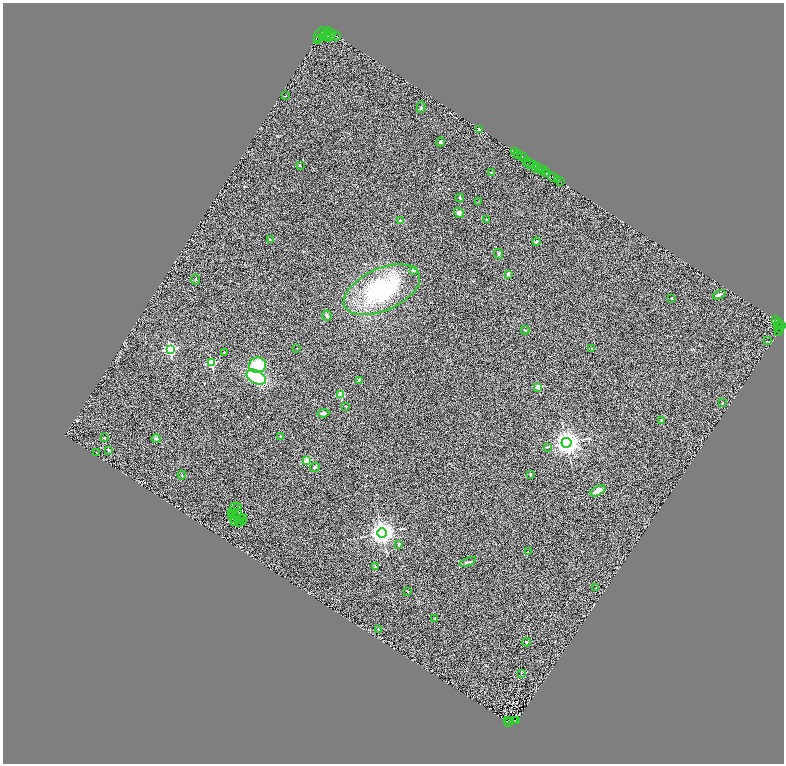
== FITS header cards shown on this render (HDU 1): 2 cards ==
NAXIS1  =                 1563
NAXIS2  =                 1523

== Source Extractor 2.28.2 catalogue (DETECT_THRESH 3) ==
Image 1563 x 1523 px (HDU 1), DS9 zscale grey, zoomed out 1/2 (1 PNG px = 2 x 2 image px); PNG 786 x 766 px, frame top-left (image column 2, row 1522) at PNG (3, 3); each listed source drawn as its Kron ellipse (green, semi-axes under 4 px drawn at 4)
Background 0.663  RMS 0.23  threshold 0.703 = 3 sigma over >= 5 px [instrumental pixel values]
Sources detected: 133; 25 cannot appear on this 1/2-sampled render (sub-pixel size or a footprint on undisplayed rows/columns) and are neither listed nor drawn; the other 108 listed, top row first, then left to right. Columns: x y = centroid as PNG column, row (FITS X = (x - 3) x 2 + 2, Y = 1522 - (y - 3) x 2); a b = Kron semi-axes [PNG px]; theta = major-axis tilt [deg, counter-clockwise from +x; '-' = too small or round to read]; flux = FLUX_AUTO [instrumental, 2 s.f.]
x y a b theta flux
328 32 4 2 - 1500
333 34 4 2 - 1500
320 35 8 4 58 2600
326 35 7 3 -62 2800
328 35 3 2 - 910
336 36 5 3 - 2300
323 37 4 3 - 570
331 37 4 2 - 1300
318 39 3 2 - 460
286 96 2 1 - 16
421 107 6 3 78 59
479 129 3 3 - 110
440 142 4 3 - 55
515 152 2 1 - 75
518 154 4 2 - 1300
523 157 6 2 -31 1500
526 161 2 1 - 210
529 163 5 3 - 420
534 164 3 2 - 650
300 165 4 2 - 27
538 167 3 2 - 120
535 169 3 1 - 190
540 170 3 2 - 390
543 170 2 1 - 270
546 172 2 2 - 1200
491 173 2 2 - 24
548 173 3 2 - 910
553 177 5 2 - 920
557 179 2 2 - 740
560 181 2 2 - 270
460 198 4 3 - 36
478 202 3 1 - 11
459 213 5 4 - 150
486 219 2 2 - 35
401 221 3 3 - 96
270 240 2 2 - 63
536 241 4 3 - 83
499 254 5 3 - 60
414 270 2 2 - 310
508 274 3 2 - 77
195 279 5 1 - 26
382 290 40 21 24 4900
719 295 7 3 22 110
671 298 2 2 - 26
327 316 5 4 - 71
775 320 2 1 - 24
778 322 3 2 - 350
778 326 3 1 - 46
782 326 3 1 - 240
779 328 4 2 - 64
525 330 4 2 - 30
779 331 3 1 - 18
767 341 2 2 - 35
297 348 2 2 - 19
591 348 2 2 - 25
170 349 4 4 - 6200
224 352 2 2 - 18
211 363 3 3 - 2800
258 365 8 7 - 1900
256 377 10 6 -28 3600
359 380 4 3 - 76
538 387 2 2 - 780
341 395 3 3 - 1500
722 403 3 2 - 22
346 406 3 2 - 25
323 413 6 4 5 120
661 420 3 2 - 26
280 437 3 2 - 29
105 438 3 2 - 28
156 439 5 3 - 73
566 443 5 5 - 48000
547 447 4 2 - 31
109 450 4 3 - 63
97 452 2 1 - 10
307 461 2 2 - 1000
315 467 5 4 - 64
530 474 2 2 - 170
182 475 4 2 - 19
598 491 8 4 28 480
235 507 3 1 - 11
238 507 2 1 - 12
233 511 3 1 - 39
238 513 2 2 - 63
232 514 2 1 - 8.8
233 515 2 2 - 9.9
235 515 2 2 - 1.5
234 518 3 1 - 14
240 518 2 1 - 31
244 518 3 2 - 64
238 520 2 1 - 17
235 521 2 1 - 18
239 522 3 1 - 25
244 522 2 1 - 30
382 533 5 5 - 44000
399 544 4 3 - 40
528 552 2 2 - 16
468 562 8 2 20 63
375 567 2 2 - 170
596 588 2 2 - 23
407 591 3 2 - 22
435 618 3 3 - 38
378 629 3 3 - 30
527 642 4 4 - 47
522 673 3 2 - 23
508 720 2 1 - 64
514 720 2 1 - 58
516 721 2 1 - 75
508 722 2 1 - 3.3
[25 sub-pixel or undisplayed-footprint detections neither listed nor drawn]